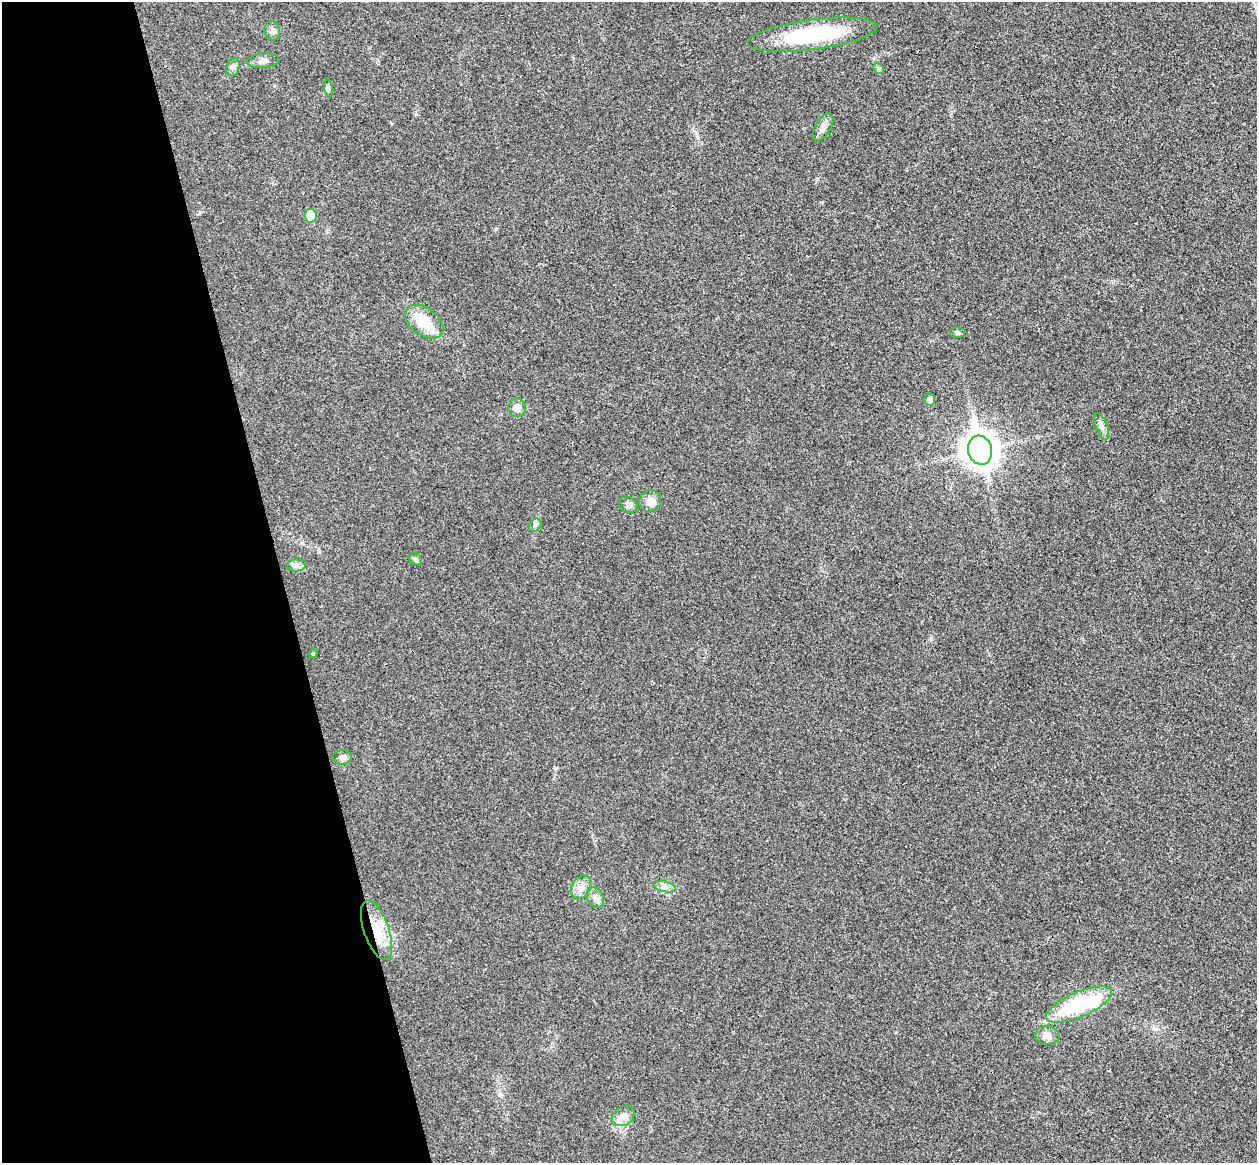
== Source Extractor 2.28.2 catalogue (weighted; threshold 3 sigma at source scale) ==
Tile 5 of 4 x 4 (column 1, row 2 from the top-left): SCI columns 57-1311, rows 2482-3642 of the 5134 x 5077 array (HDU 1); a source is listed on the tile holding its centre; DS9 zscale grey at full resolution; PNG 1259 x 1165 px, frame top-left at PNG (2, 2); each listed source drawn as its Kron ellipse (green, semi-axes under 4 px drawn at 4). Shown black and unused: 22% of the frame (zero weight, under 3 of 4 exposures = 6% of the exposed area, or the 3 px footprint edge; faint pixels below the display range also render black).
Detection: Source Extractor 2.28.2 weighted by HDU 2 'WHT'; one run over the whole footprint, this tile lists its part. Background 0.0227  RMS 0.0047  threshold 0.0209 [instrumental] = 3 sigma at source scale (4.5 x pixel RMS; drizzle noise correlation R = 1.50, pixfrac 1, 0.05/0.05 arcsec/px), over >= 5 px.
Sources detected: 29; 1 inside a brighter object's white glare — neither listed nor drawn; the other 28 listed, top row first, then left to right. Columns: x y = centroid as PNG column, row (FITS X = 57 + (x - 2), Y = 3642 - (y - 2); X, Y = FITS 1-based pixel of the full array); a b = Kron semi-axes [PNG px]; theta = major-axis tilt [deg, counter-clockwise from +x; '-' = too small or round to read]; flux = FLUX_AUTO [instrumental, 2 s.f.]
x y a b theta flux
272 31 9 7 -74 1.7
812 35 65 15 7 39
263 61 16 7 5 2.4
233 67 9 6 74 1.4
879 69 6 4 -45 0.79
328 88 9 4 -77 0.89
823 127 15 7 60 2.7
310 216 7 6 - 9.6
424 322 21 13 -36 12
957 333 7 5 0 0.94
930 399 6 5 - 2.5
517 408 9 8 - 3.2
1102 426 14 6 -69 2.1
980 450 15 12 -75 640
650 501 11 11 - 3.9
628 505 9 8 - 2.1
535 525 7 5 46 1.2
415 559 7 5 -36 0.9
297 565 9 6 6 1.7
313 654 4 3 - 0.66
342 757 9 7 0 1.7
581 887 12 9 59 3.6
665 887 11 5 -11 2
595 897 11 7 -60 2.5
376 930 31 12 -71 13
1079 1004 35 12 23 35
1047 1035 12 9 -8 2.7
623 1116 12 9 33 3.6
Overlapping masked pixels (flux is a lower limit): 1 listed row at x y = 376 930
Unlisted compact peaks at least as high as the median listed source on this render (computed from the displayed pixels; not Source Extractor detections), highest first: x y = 931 638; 1156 1029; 416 114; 822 202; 556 768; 817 178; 496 229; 620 1131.